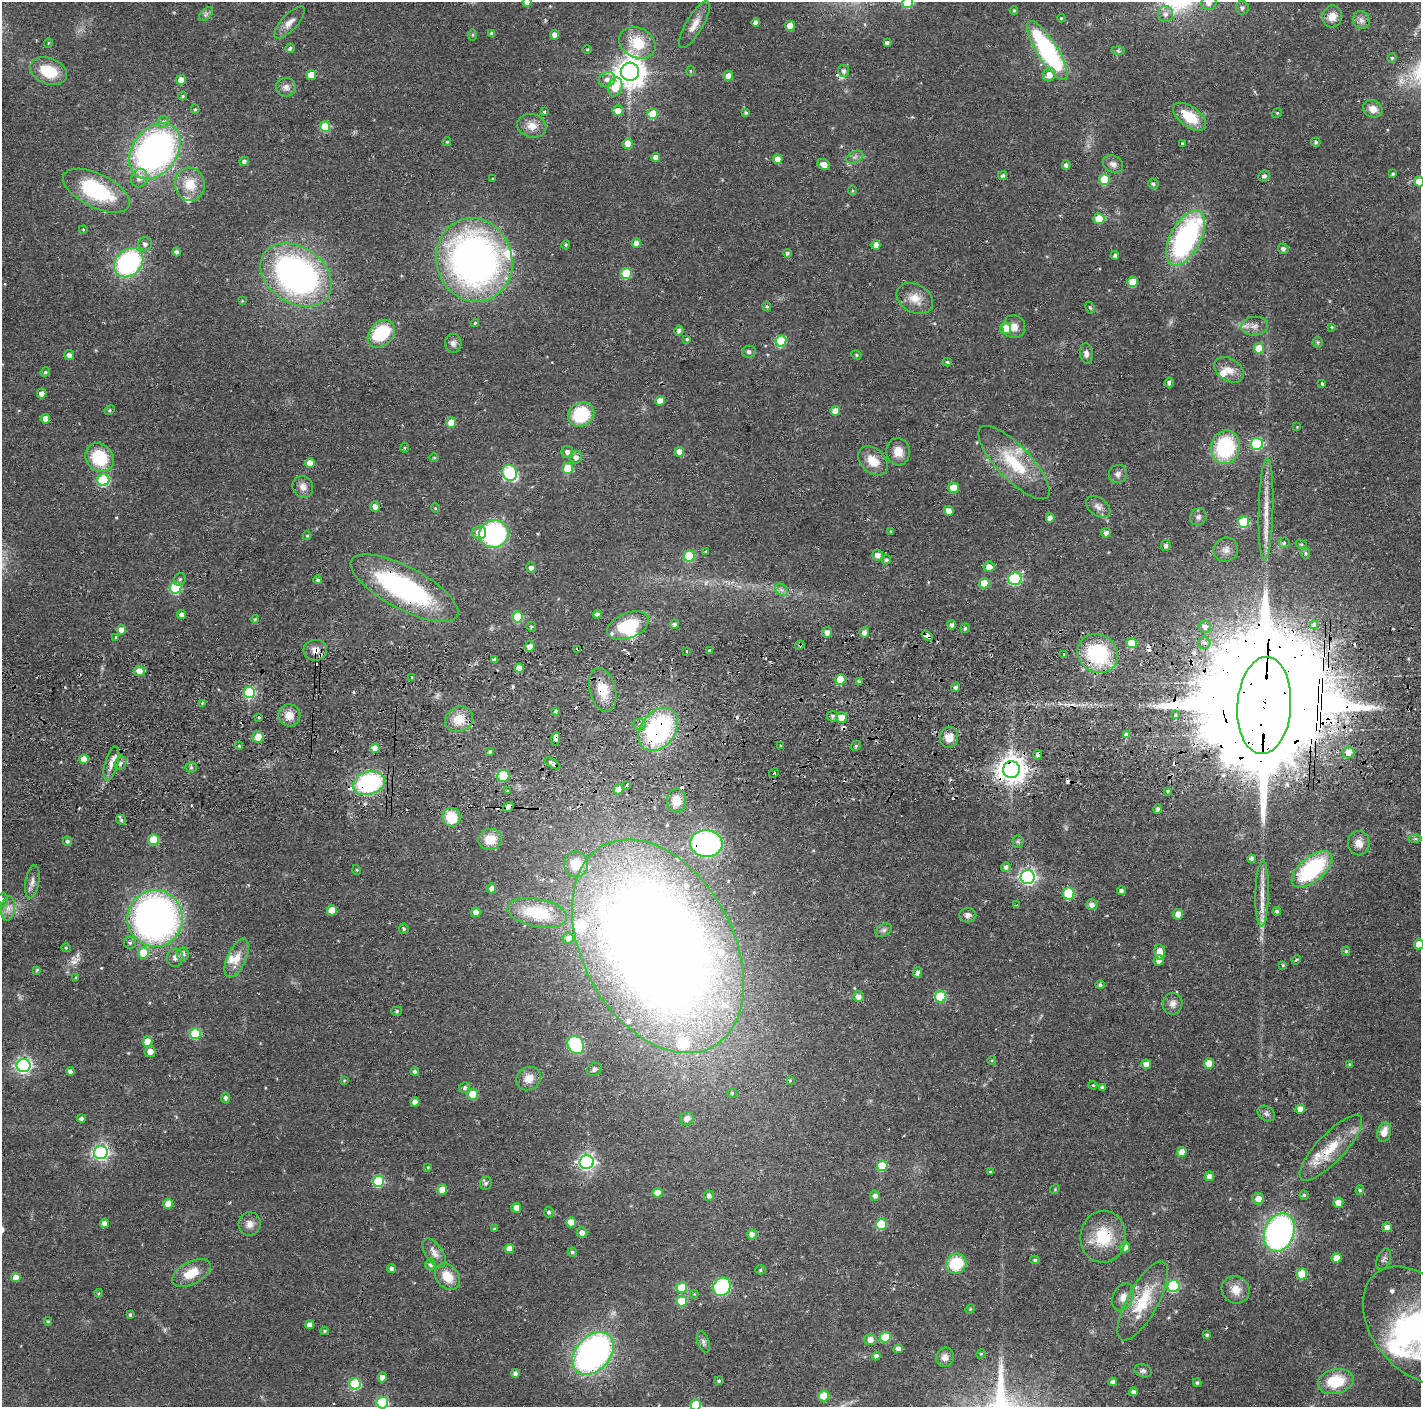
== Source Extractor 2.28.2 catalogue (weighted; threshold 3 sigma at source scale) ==
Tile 5 of 3 x 3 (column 2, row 2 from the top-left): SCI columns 1423-2841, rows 1495-2899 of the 4264 x 4394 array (HDU 1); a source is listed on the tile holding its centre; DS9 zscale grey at full resolution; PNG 1423 x 1409 px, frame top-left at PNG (2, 2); each listed source drawn as its Kron ellipse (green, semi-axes under 4 px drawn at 4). Shown black and unused: <1% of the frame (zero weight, under 2 of 3 exposures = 3% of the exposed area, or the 3 px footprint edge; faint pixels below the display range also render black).
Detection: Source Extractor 2.28.2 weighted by HDU 2 'WHT'; one run over the whole footprint, this tile lists its part. Background 0.0456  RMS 0.0065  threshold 0.0294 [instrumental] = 3 sigma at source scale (4.5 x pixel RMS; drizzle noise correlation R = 1.50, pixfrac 1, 0.05/0.05 arcsec/px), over >= 5 px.
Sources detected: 454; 2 too faint to see at this stretch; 3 inside a brighter object's white glare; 21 cosmic-ray / hot-pixel residue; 2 long thin detections or spike segments (spike, bleed or trail) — neither listed nor drawn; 19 inside a brighter listed object's ellipse — not listed separately; the other 407 listed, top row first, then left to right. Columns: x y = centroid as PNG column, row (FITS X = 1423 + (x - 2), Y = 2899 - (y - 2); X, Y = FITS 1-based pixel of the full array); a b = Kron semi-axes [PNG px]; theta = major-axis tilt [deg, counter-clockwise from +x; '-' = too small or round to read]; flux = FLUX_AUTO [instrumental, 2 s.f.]
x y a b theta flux
527 2 4 4 - 4.3
908 2 5 5 - 34
1209 3 8 7 - 3.8
1242 8 6 6 - 1.8
1014 10 4 3 - 0.81
206 14 8 5 45 1.6
1165 14 8 7 - 3.1
1332 16 11 10 - 7
1061 18 4 3 - 0.72
1361 20 9 8 - 3.2
290 22 20 8 47 5.7
756 22 4 4 - 2.9
694 25 26 8 60 7.4
790 26 5 5 - 7
492 33 4 4 - 1.5
473 35 6 4 89 0.82
555 35 5 4 - 3.9
887 42 4 4 - 1.9
48 43 5 3 - 0.54
637 43 19 15 -28 22
290 48 5 4 - 1.6
587 49 5 3 - 0.61
1047 50 34 10 -58 110
1118 51 6 4 -1 1.1
1392 58 5 4 - 0.85
49 71 19 13 -21 22
691 71 5 3 - 0.62
844 71 6 5 - 2.5
630 72 9 9 - 920
311 75 5 5 - 9.9
1049 75 7 6 - 6.4
728 76 5 5 - 5.5
607 79 8 7 - 3.7
181 80 5 4 - 8.1
286 87 10 9 - 3.5
615 87 9 7 75 16
183 96 4 4 - 0.77
195 109 4 4 - 0.89
1373 109 10 8 -24 5.3
618 111 5 5 - 5.6
544 112 4 3 - 0.83
746 112 4 4 - 1
1277 113 5 4 - 0.69
653 114 5 5 - 17
1189 117 19 10 -36 18
163 122 6 5 - 2.3
532 126 15 11 -15 7.5
325 127 5 5 - 23
447 142 4 4 - 0.83
1316 142 5 4 - 1.2
1182 143 3 3 - 0.68
628 144 5 5 - 5.9
155 151 31 22 52 240
656 157 4 4 - 5.2
855 157 9 5 25 2.1
778 159 5 5 - 4.9
244 161 5 4 - 1.9
1113 164 11 8 -29 3.2
824 165 6 5 - 5.7
1066 165 5 4 - 2
1393 174 4 3 - 0.97
1003 175 4 4 - 1.5
1264 176 6 5 - 1.9
139 178 9 8 - 4.5
493 179 4 2 - 0.53
1104 179 5 5 - 22
1419 181 5 5 - 7.1
190 184 17 15 -84 14
1153 184 5 5 - 1.3
852 190 5 3 - 0.68
96 191 36 17 -26 55
1099 219 5 5 - 12
83 229 4 3 - 0.49
1186 238 30 15 62 130
636 243 5 4 - 3.4
145 244 7 7 - 2.4
566 245 5 4 - 0.82
876 245 5 4 - 5.1
1283 249 5 5 - 1.9
176 252 4 3 - 2.1
787 253 4 4 - 1.4
1115 255 4 4 - 1.4
474 260 42 38 -72 330
129 263 16 13 46 99
626 273 5 5 - 23
296 275 39 28 -33 230
1132 282 5 5 - 13
915 298 19 14 -31 9.4
242 301 3 3 - 0.55
767 306 5 4 - 0.89
1090 308 6 4 -63 0.82
475 323 4 3 - 0.65
1255 326 13 9 6 5
1014 327 11 11 - 5.5
1332 327 4 4 - 0.63
1006 328 5 5 - 13
679 330 5 4 - 2.1
381 334 16 11 48 39
687 339 3 3 - 0.82
781 341 5 5 - 32
1318 342 5 5 - 0.97
453 343 9 8 - 2.9
1259 348 5 5 - 13
749 352 7 6 - 1.8
1086 353 10 6 -84 2.9
69 355 5 5 - 3.1
856 355 5 4 - 0.89
947 362 4 3 - 1.2
1229 370 16 11 -33 7
45 372 5 4 - 1
1169 382 5 4 - 1.7
1322 383 3 3 - 2.9
42 393 5 4 - 3.2
660 401 5 4 - 6.8
110 410 5 4 - 0.92
835 411 5 4 - 6.1
581 414 14 12 31 35
46 419 5 4 - 7.6
451 423 5 5 - 9.4
1297 427 3 3 - 0.47
1257 444 6 6 - 60
1225 447 17 14 77 55
405 448 5 3 - 0.68
567 452 6 5 - 2.5
679 452 5 5 - 6.3
898 452 14 12 -86 7.5
576 457 6 6 - 3.3
99 458 15 13 -45 31
434 458 5 3 - 0.59
873 461 17 12 -42 11
310 463 4 4 - 7.9
1014 463 48 17 -46 35
568 468 5 5 - 20
510 473 8 7 - 69
1118 474 9 9 - 2.8
103 480 6 6 - 61
303 487 11 10 - 4.5
953 488 5 5 - 17
375 507 5 5 - 4.8
1098 507 14 8 -36 3.9
435 508 5 3 - 0.56
1266 509 51 7 89 13
949 511 5 4 - 6.3
1198 517 9 8 - 2.2
1050 518 4 4 - 3.5
1244 522 6 5 - 39
891 531 4 3 - 0.68
479 532 7 6 - 8.1
1106 533 5 5 - 2.6
494 534 15 14 - 93
307 536 4 4 - 0.67
1284 543 5 5 - 1
1301 544 6 3 -18 0.7
1166 545 5 4 - 2
1226 550 12 12 - 4.7
706 551 4 4 - 0.74
1306 553 6 4 -90 0.89
878 555 5 5 - 4.3
689 556 5 5 - 36
886 560 5 4 - 1.1
989 567 5 5 - 4.7
531 568 5 5 - 2.5
180 579 7 5 58 1.4
1015 579 6 6 - 54
318 580 4 4 - 1.3
984 583 5 5 - 15
176 588 6 6 - 51
404 588 60 21 -28 120
782 590 7 5 -43 2
182 614 4 4 - 2.8
597 614 4 4 - 1.5
518 617 5 5 - 33
255 619 4 4 - 0.79
674 624 4 4 - 1.7
952 625 4 4 - 2.1
1314 625 4 3 - 5.2
628 626 22 12 21 29
531 627 5 4 - 0.88
1205 627 6 6 - 3.7
965 628 5 4 - 1.4
121 630 5 4 - 4.4
827 632 5 5 - 3.6
864 632 5 4 - 3.1
927 636 6 3 -38 19
115 637 3 2 - 0.59
1131 643 5 5 - 19
1204 643 6 6 - 2.2
800 645 5 4 - 0.95
529 646 5 5 - 4
578 649 3 3 - 1.2
315 650 12 10 1 4.9
709 650 3 3 - 2.1
687 651 3 2 - 0.52
1064 654 3 2 - 3
1098 654 21 19 -38 56
494 659 4 4 - 1.3
519 668 4 4 - 5.9
139 671 5 5 - 7.1
412 677 3 3 - 1.8
840 679 5 5 - 13
859 682 3 3 - 1.3
956 687 5 4 - 1.5
603 690 22 13 -76 15
249 692 6 5 - 60
202 703 4 3 - 0.62
1264 705 49 27 86 54000
556 711 4 3 - 3.6
289 715 11 11 - 7.4
1175 715 4 3 - 1.5
833 716 5 5 - 1.6
259 717 3 3 - 2.4
841 717 5 5 - 6.8
459 719 14 12 30 12
639 724 6 5 - 1.9
658 729 24 17 53 100
1126 735 3 3 - 17
258 737 5 5 - 8.6
949 737 10 9 - 6.5
556 739 6 4 86 24
239 746 4 4 - 0.83
780 746 3 2 - 0.66
856 746 5 4 - 1
375 748 5 4 - 5.7
490 752 4 3 - 1.2
1349 752 6 6 - 6.7
1038 755 5 4 - 6.3
84 759 5 4 - 8.3
111 763 17 6 75 6
120 763 7 5 54 1.9
552 763 9 4 -32 3.5
191 767 5 5 - 1.2
1011 769 8 8 - 880
774 773 5 2 - 0.6
503 776 6 6 - 24
369 783 16 11 17 81
627 785 3 2 - 1.2
618 789 5 5 - 8.7
507 791 3 3 - 1.6
1167 791 3 3 - 1.9
676 801 11 9 83 9.6
508 807 6 4 34 8.8
1157 809 5 4 - 1.5
451 817 9 9 - 18
121 820 5 4 - 1.2
490 839 12 10 14 11
1415 839 6 4 0 1
154 840 5 5 - 19
67 841 5 4 - 1.6
1018 842 6 5 - 1.1
1359 843 12 11 - 5.3
706 844 16 13 -5 120
1251 859 4 3 - 1.6
576 864 13 12 - 15
1006 867 5 5 - 2.7
1312 869 24 12 39 67
357 870 5 3 - 0.56
1028 877 7 7 - 210
32 882 17 6 80 3.6
492 888 5 4 - 3
1121 891 4 4 - 1.6
1069 893 6 5 - 39
1262 894 33 6 89 9.6
3 900 6 5 - 1.7
1017 905 3 3 - 0.77
1092 905 6 5 - 3.6
8 908 12 7 83 4.4
332 910 5 5 - 11
1277 911 4 4 - 1.3
476 912 4 4 - 4.7
537 913 30 14 -11 28
1178 914 5 5 - 3.6
968 915 8 7 - 2.4
155 918 28 27 - 310
404 929 5 4 - 0.97
884 930 9 5 27 1.7
568 938 5 5 - 2.9
130 943 6 6 - 1.6
1419 944 5 5 - 7.8
658 946 115 75 -61 1400
66 948 5 3 - 0.49
1346 951 4 4 - 0.92
1160 952 8 5 -83 7.7
143 953 6 5 - 14
183 954 7 6 - 3.4
175 958 9 8 - 3.1
237 958 20 9 65 8.5
1159 960 5 5 - 3.7
1296 960 5 3 - 0.62
1283 965 4 3 - 0.79
37 970 4 4 - 0.94
917 973 6 4 79 2
76 978 4 3 - 0.9
1100 985 4 4 - 1.4
858 997 5 5 - 4.1
941 997 6 5 - 48
1173 1004 11 9 80 3.7
397 1011 5 4 - 1.2
195 1034 5 5 - 36
147 1041 5 4 - 10
576 1045 9 8 - 52
150 1052 5 5 - 5.3
992 1060 4 3 - 0.55
1146 1064 5 5 - 4.5
1209 1064 5 5 - 10
1349 1064 4 4 - 0.58
24 1066 7 6 - 180
594 1069 8 6 32 1.8
70 1071 4 4 - 2.7
415 1071 4 4 - 1.7
529 1079 12 11 - 7.1
344 1080 4 3 - 0.58
790 1080 4 4 - 0.7
1093 1085 4 4 - 0.71
1102 1087 4 4 - 1.2
465 1088 6 5 - 1.8
732 1093 5 5 - 1.1
473 1094 5 5 - 21
226 1098 5 4 - 1.9
415 1102 4 4 - 4
1300 1109 5 4 - 6.4
1266 1114 9 7 -33 2.1
81 1119 4 4 - 1.9
687 1119 7 6 - 3.8
1384 1132 10 6 75 6.8
1331 1148 43 14 47 23
101 1152 7 6 - 180
1182 1152 5 4 - 6.7
587 1162 7 7 - 210
882 1166 5 5 - 25
428 1167 4 3 - 0.74
990 1172 3 3 - 0.88
1209 1176 5 4 - 3.4
378 1181 5 5 - 40
486 1183 6 6 - 1.5
1055 1189 5 4 - 0.65
442 1190 5 4 - 11
1360 1190 5 4 - 0.98
658 1193 5 5 - 8.1
1304 1195 4 4 - 1.1
709 1196 5 5 - 2.3
875 1196 5 5 - 2.6
1258 1199 6 5 - 5.9
1338 1203 5 5 - 5.2
168 1204 5 4 - 10
516 1208 5 5 - 5.6
549 1212 5 5 - 1.3
571 1222 5 4 - 11
104 1223 5 4 - 3.7
250 1224 11 11 - 4.6
881 1224 5 5 - 29
1387 1227 5 5 - 4.4
494 1229 3 3 - 0.82
582 1233 5 5 - 3.3
1279 1233 20 15 69 190
752 1234 5 5 - 4.1
1103 1237 26 23 85 28
1125 1247 5 5 - 5.3
509 1248 5 4 - 5.1
572 1252 5 4 - 1.1
434 1253 17 8 -57 4.8
1337 1258 5 5 - 9.5
1384 1259 11 6 67 2.2
1035 1260 5 4 - 1
956 1264 10 10 - 27
431 1265 6 5 - 2.1
391 1269 4 4 - 1.6
760 1270 5 4 - 0.99
191 1273 21 11 28 14
1302 1274 5 5 - 20
16 1277 5 4 - 7
448 1277 14 11 -52 12
1174 1286 6 6 - 64
722 1287 9 8 - 54
682 1288 5 5 - 23
1236 1290 14 13 - 7.9
99 1293 4 3 - 0.6
694 1294 4 4 - 0.64
1123 1297 14 10 64 5.4
682 1301 5 5 - 22
1143 1301 44 15 61 30
970 1309 5 4 - 0.66
130 1315 4 3 - 0.98
48 1321 4 4 - 0.84
309 1325 4 4 - 3.5
1417 1325 66 44 -51 150
324 1331 4 3 - 0.99
1207 1335 3 3 - 0.9
885 1337 5 5 - 23
870 1340 6 5 - 5.4
703 1342 11 6 -71 1.9
898 1349 4 4 - 3.6
593 1353 24 17 48 240
981 1354 4 4 - 0.76
876 1356 4 4 - 2
945 1357 10 9 - 4.1
1143 1371 9 6 -18 1.7
515 1374 4 4 - 2.2
382 1377 5 4 - 4.5
719 1381 5 4 - 0.81
1336 1381 18 12 12 23
1113 1382 4 4 - 1.9
1197 1383 4 3 - 1.1
355 1384 6 5 - 47
1133 1392 4 4 - 1.9
824 1396 5 5 - 17
382 1403 6 5 - 51
696 1405 5 5 - 26
Overlapping masked pixels (flux is a lower limit): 21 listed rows (the first 20) at x y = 404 588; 927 636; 800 645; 578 649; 315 650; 1098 654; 519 668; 603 690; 1264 705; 658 729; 556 739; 1038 755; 552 763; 1011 769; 369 783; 508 807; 706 844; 658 946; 1103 1237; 1123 1297
Isophote crosses this tile's border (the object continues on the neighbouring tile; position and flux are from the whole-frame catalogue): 8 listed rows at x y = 527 2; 908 2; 1209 3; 1419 181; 1419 944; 1417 1325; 382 1403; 696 1405